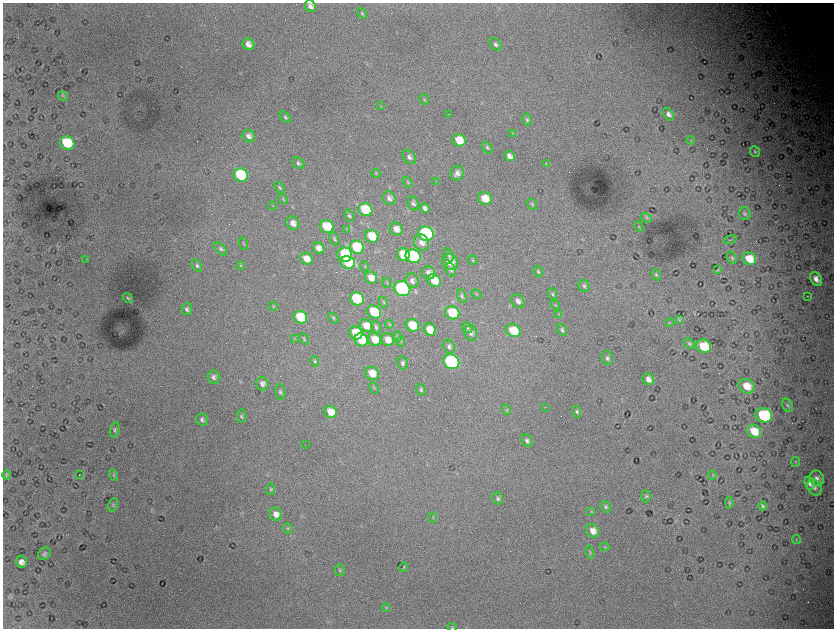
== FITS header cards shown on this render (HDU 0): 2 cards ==
NAXIS1  =                 1663 / length of data axis 1
NAXIS2  =                 1252 / length of data axis 2

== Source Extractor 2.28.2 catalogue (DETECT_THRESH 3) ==
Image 1663 x 1252 px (HDU 0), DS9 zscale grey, zoomed out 1/2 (1 PNG px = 2 x 2 image px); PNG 836 x 630 px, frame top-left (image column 2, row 1251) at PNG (3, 3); each listed source drawn as its Kron ellipse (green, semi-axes under 4 px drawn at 4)
Background 9250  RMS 130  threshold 380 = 3 sigma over >= 5 px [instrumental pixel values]
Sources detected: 199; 29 cannot appear on this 1/2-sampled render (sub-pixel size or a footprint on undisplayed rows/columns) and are neither listed nor drawn; the other 170 listed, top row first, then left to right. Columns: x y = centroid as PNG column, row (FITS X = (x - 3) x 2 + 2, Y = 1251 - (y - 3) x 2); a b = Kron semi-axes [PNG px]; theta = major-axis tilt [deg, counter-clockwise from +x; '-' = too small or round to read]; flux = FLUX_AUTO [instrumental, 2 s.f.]
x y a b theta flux
310 6 6 5 - 1.4e+05
362 13 6 3 -52 3.6e+04
248 44 6 5 - 1.7e+05
495 44 7 5 -51 8.0e+04
63 96 5 4 - 3.3e+04
424 100 6 3 -50 3.6e+04
381 106 3 3 - 1.6e+04
449 114 2 1 - 9.2e+03
668 114 7 4 -57 1.2e+05
285 117 6 4 -46 5.6e+04
527 120 6 4 -80 4.8e+04
513 133 4 3 - 1.5e+04
249 136 6 6 - 1.2e+05
459 140 7 6 - 5.6e+05
691 140 4 3 - 2.9e+04
67 143 7 6 - 1.6e+06
487 148 6 4 -51 5.0e+04
755 152 5 4 - 4.6e+04
510 156 5 4 - 1.6e+05
409 157 8 5 -50 1.1e+05
298 163 6 5 - 6.5e+04
546 164 4 2 - 1.9e+04
376 173 5 4 - 2.9e+04
457 173 7 6 - 1.6e+05
241 175 7 6 - 2.2e+06
436 181 4 2 - 1.7e+04
407 182 6 3 -55 3.0e+04
280 188 6 4 -54 4.5e+04
389 198 7 6 - 1.1e+05
283 199 5 3 - 2.7e+04
485 199 7 6 - 4.5e+05
413 203 7 5 -67 7.8e+04
532 204 5 4 - 4.4e+04
272 206 4 2 - 1.8e+04
425 208 5 4 - 9.6e+04
365 210 7 6 - 1.6e+06
745 214 6 5 - 6.2e+04
349 216 6 4 -68 5.3e+04
646 218 6 4 -34 4.8e+04
293 223 7 6 - 1.8e+05
327 227 7 6 - 1.1e+06
639 227 5 3 - 2.4e+04
347 229 4 2 - 1.8e+04
396 229 7 6 - 2.2e+05
426 234 8 7 - 5.7e+06
372 236 7 6 - 8.9e+05
334 239 7 4 -68 5.3e+04
730 240 7 1 14 2.0e+04
421 243 8 7 - 1.9e+05
243 244 6 3 -72 2.7e+04
357 247 7 6 - 2.5e+06
319 248 6 5 - 2.2e+05
221 249 8 4 -48 5.9e+04
345 255 7 7 - 2.4e+06
403 255 6 6 - 8.6e+05
449 255 7 4 -73 5.9e+04
413 256 8 6 -27 3.9e+06
732 258 6 4 -58 5.0e+04
306 259 6 5 - 3.2e+05
749 259 7 6 - 5.0e+05
86 260 3 2 - 1.0e+04
473 260 5 4 - 3.0e+04
348 262 7 6 - 1.6e+06
450 262 8 7 - 3.8e+05
241 265 4 3 - 2.3e+04
197 266 7 4 -58 6.0e+04
364 266 5 3 - 2.3e+04
451 270 7 5 -70 6.6e+04
718 270 4 3 - 1.9e+04
538 272 6 4 -66 4.7e+04
429 273 7 6 - 1.4e+05
656 274 6 4 -72 4.3e+04
371 278 6 5 - 2.4e+05
816 279 7 5 -59 1.9e+05
412 281 7 6 - 1.1e+05
434 281 7 6 - 5.1e+05
387 283 5 3 - 2.4e+04
584 286 6 5 - 5.7e+04
402 289 8 7 - 8.4e+06
476 294 6 2 -41 1.9e+04
552 294 6 4 -67 4.1e+04
462 296 7 4 -67 5.4e+04
807 296 2 1 - 9.8e+03
128 298 6 3 -38 3.6e+04
357 299 7 6 - 2.7e+06
518 301 7 6 - 1.3e+05
383 302 6 3 -63 2.9e+04
555 305 5 4 - 3.1e+04
273 306 5 4 - 2.9e+04
187 309 6 5 - 7.0e+04
374 312 7 6 - 1.0e+06
452 313 7 6 - 1.4e+06
559 314 4 3 - 2.1e+04
300 317 7 6 - 1.1e+06
333 318 6 4 -50 4.2e+04
679 320 4 2 - 1.9e+04
669 322 4 3 - 2.5e+04
389 324 4 3 - 2.2e+04
412 325 7 6 - 8.3e+05
366 326 7 6 - 3.4e+05
376 327 6 5 - 5.7e+04
467 328 6 5 - 4.7e+04
430 330 6 5 - 4.2e+05
562 330 6 4 -64 5.7e+04
513 331 7 6 - 7.0e+05
356 333 7 6 - 1.0e+06
471 333 8 6 -78 1.0e+05
397 336 5 4 - 3.1e+04
295 338 3 2 - 1.5e+04
304 339 6 4 -55 3.5e+04
374 339 7 6 - 4.3e+05
361 340 7 6 - 8.9e+05
388 340 7 6 - 2.7e+05
401 341 5 3 - 3.1e+04
689 344 6 4 -44 5.1e+04
449 346 7 5 -69 9.0e+04
704 346 7 6 - 9.3e+05
607 358 7 5 -75 8.1e+04
315 361 5 4 - 3.8e+04
451 362 8 7 - 7.4e+06
402 363 6 5 - 7.0e+04
372 373 7 6 - 3.9e+05
214 377 7 5 -86 8.2e+04
648 379 6 5 - 1.6e+05
262 384 6 6 - 1.2e+05
746 386 8 7 - 4.2e+05
374 388 6 3 -59 2.4e+04
421 390 6 4 -67 4.6e+04
280 392 7 5 -77 6.6e+04
788 405 7 5 -61 5.4e+04
545 407 2 2 - 6.9e+03
506 409 5 4 - 3.2e+04
331 412 7 6 - 4.3e+05
577 412 6 4 -73 5.2e+04
764 415 8 7 - 2.4e+06
241 416 7 4 86 5.2e+04
202 420 6 5 - 7.7e+04
115 430 8 4 76 5.1e+04
754 431 7 6 - 5.2e+05
527 440 7 5 -63 7.6e+04
305 445 2 1 - 1.3e+04
795 462 5 4 - 3.3e+04
7 475 4 4 - 5.3e+04
79 475 2 1 - 8.2e+03
113 475 6 4 -75 3.8e+04
712 475 4 4 - 2.3e+04
817 478 8 7 - 1.3e+05
810 483 7 5 -74 1.2e+05
814 487 8 6 -60 1.1e+05
271 489 6 4 84 3.9e+04
646 496 6 5 - 4.6e+04
498 499 6 5 - 6.1e+04
729 503 6 4 -83 3.5e+04
113 505 7 5 68 4.5e+04
763 506 4 3 - 5.6e+04
606 507 6 5 - 5.7e+04
591 511 4 3 - 2.5e+04
276 514 7 6 - 1.8e+05
433 518 5 3 - 3.3e+04
288 528 5 4 - 3.7e+04
593 531 7 6 - 2.4e+05
796 539 4 2 - 1.5e+04
605 547 4 3 - 2.0e+04
590 552 6 4 -75 4.6e+04
44 554 7 5 41 6.6e+04
21 562 6 5 - 1.4e+05
404 567 4 3 - 2.5e+04
340 570 6 5 - 4.6e+04
386 608 4 4 - 2.6e+04
452 627 4 3 - 2.4e+04
At the frame edge (FLAGS 8, measured only in part): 1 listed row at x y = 452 627
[29 sub-pixel or undisplayed-footprint detections neither listed nor drawn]